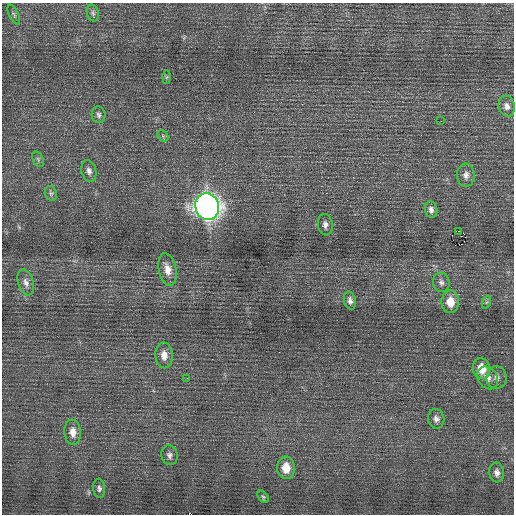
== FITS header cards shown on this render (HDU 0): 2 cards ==
NAXIS1  =                  512 / Axis length
NAXIS2  =                  512 / Axis length

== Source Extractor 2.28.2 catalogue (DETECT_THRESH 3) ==
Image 512 x 512 px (HDU 0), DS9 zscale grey, 1 PNG px = 1 image px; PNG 516 x 516 px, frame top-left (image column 1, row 512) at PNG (2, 3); each listed source drawn as its Kron ellipse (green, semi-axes under 4 px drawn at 4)
Background 0.166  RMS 0.7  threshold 2.09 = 3 sigma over >= 5 px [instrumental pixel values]
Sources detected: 34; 1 with non-positive FLUX_AUTO (blend fragments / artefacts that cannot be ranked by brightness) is neither listed nor drawn; the other 33 listed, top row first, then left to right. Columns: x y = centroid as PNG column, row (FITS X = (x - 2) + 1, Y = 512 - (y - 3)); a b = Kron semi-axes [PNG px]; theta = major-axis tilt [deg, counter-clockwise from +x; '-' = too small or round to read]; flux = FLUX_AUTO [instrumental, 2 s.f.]
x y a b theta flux
93 13 8 6 -73 130
14 15 11 4 -64 110
166 77 7 4 88 57
507 106 10 8 -76 240
98 115 8 7 - 140
441 121 2 2 - 26
163 136 6 5 - 79
38 159 8 5 -65 100
89 171 11 7 -75 220
466 175 11 9 -89 260
51 193 8 6 -68 120
207 207 13 11 -74 37000
431 210 8 6 -76 180
325 225 10 7 -83 200
458 231 2 2 - 1100
168 269 16 9 -77 520
26 282 13 7 -72 270
441 282 10 8 -77 180
350 301 9 6 -77 190
450 302 11 9 -88 710
487 302 7 4 70 82
164 355 13 8 -88 430
481 369 10 8 -75 760
497 377 11 10 - 240
187 378 2 2 - 150
488 378 12 9 -54 320
436 419 10 8 -79 220
73 432 12 8 -84 430
169 455 10 8 -82 200
286 468 11 9 -88 740
497 472 10 7 -84 230
99 488 10 6 -84 150
263 497 7 4 -51 82
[1 non-positive-flux detection neither listed nor drawn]